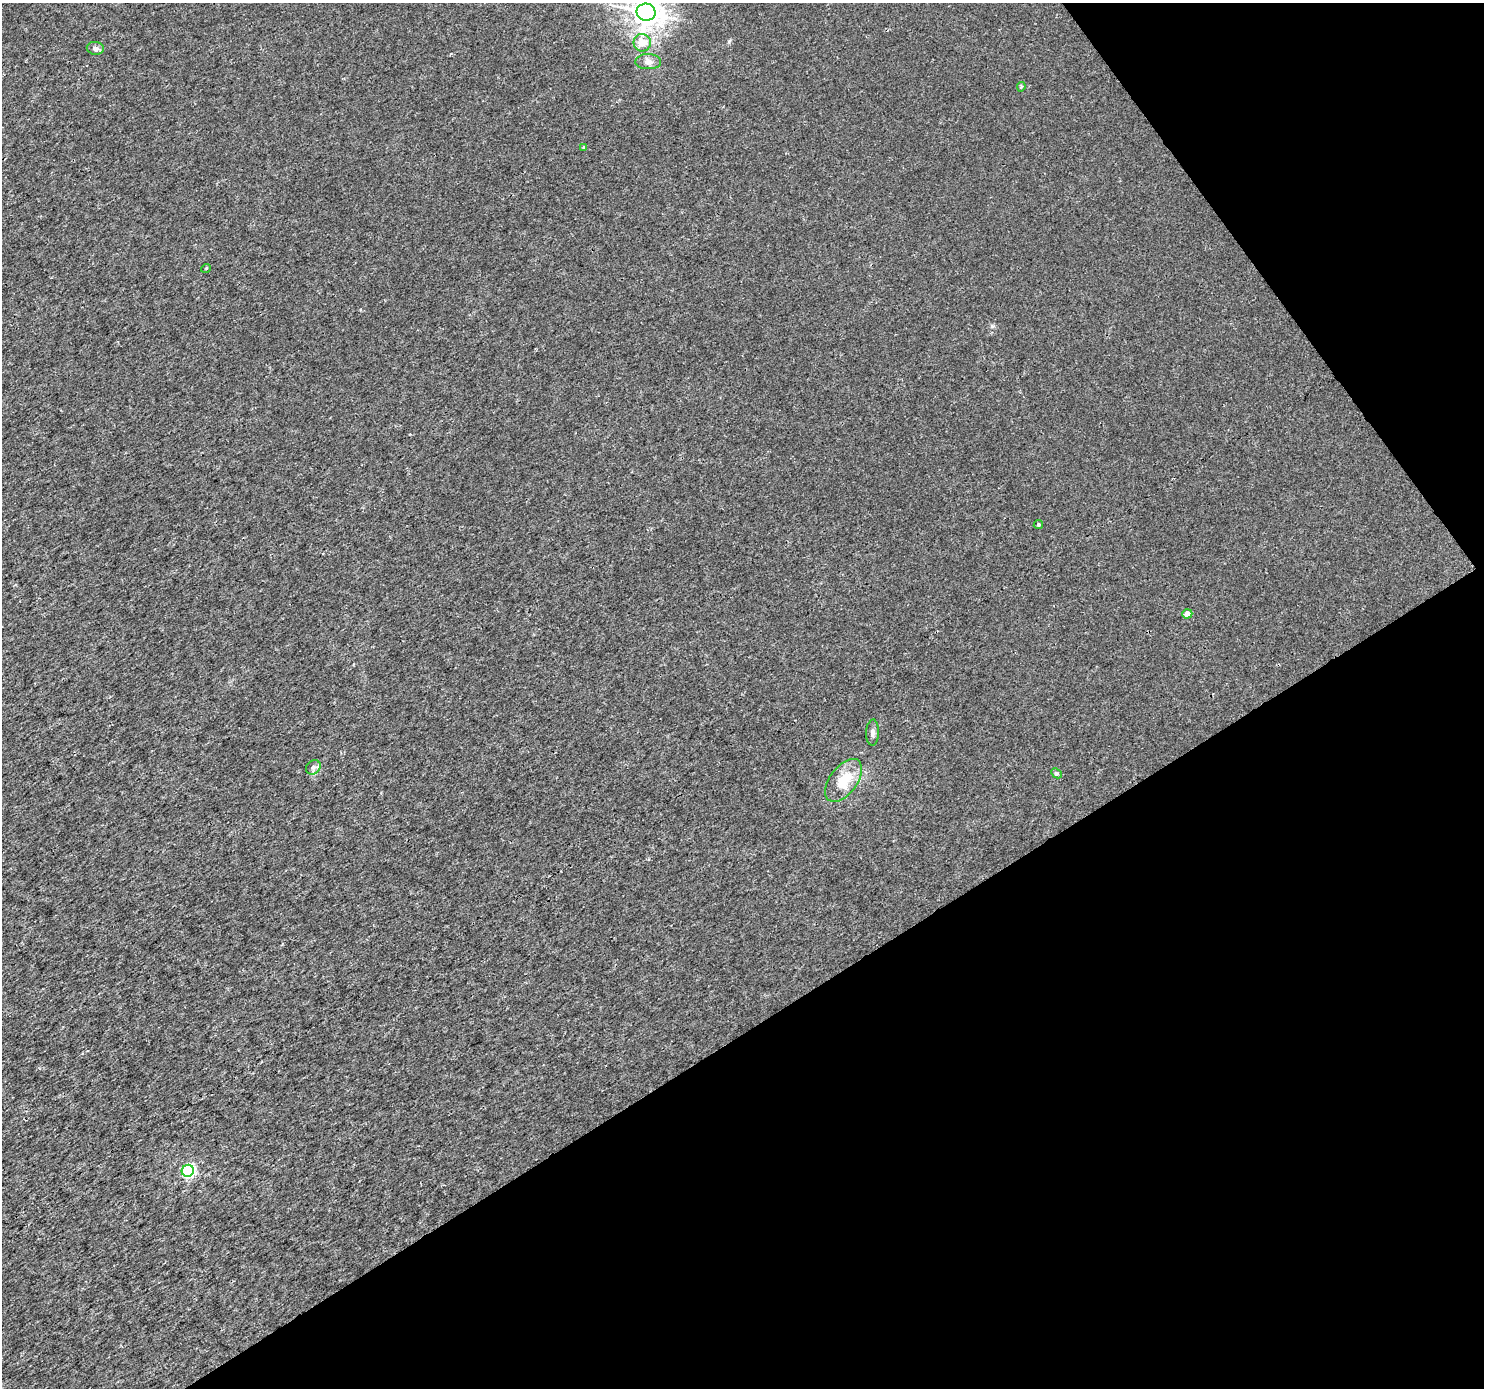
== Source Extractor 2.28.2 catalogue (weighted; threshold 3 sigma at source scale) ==
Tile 12 of 4 x 4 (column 4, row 3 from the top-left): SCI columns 4452-5933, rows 1574-2959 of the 5933 x 5856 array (HDU 1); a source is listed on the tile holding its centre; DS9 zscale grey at full resolution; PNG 1486 x 1390 px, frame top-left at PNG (2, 3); each listed source drawn as its Kron ellipse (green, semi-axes under 4 px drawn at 4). Shown black and unused: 32% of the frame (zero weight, under 3 of 4 exposures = <1% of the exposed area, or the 3 px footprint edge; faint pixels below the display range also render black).
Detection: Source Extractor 2.28.2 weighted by HDU 2 'WHT'; one run over the whole footprint, this tile lists its part. Background 0.00147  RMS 0.0022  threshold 0.01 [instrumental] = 3 sigma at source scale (4.5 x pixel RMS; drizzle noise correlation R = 1.50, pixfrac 1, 0.0396/0.0396 arcsec/px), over >= 5 px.
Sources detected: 14; all 14 listed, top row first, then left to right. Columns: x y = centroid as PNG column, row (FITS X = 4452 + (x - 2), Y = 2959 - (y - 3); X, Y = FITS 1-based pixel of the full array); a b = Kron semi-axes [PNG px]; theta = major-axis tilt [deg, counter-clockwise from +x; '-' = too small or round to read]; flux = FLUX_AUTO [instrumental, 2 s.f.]
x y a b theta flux
646 12 9 8 - 260
642 43 9 8 - 2.8
95 48 8 6 -5 0.84
648 62 13 7 -1 1.2
1021 87 5 3 - 0.31
584 147 4 3 - 0.21
206 268 5 3 - 0.18
1038 525 5 4 - 0.34
1187 614 5 4 - 1.9
873 733 13 6 88 0.88
313 767 8 6 42 0.71
1056 773 6 4 -44 0.33
844 780 25 13 53 6
188 1171 6 6 - 30
Isophote crosses this tile's border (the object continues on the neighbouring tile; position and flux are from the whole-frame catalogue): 1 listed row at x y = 646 12
Unlisted compact peaks at least as high as the median listed source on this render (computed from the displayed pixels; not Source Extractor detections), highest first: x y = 992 326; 729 41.